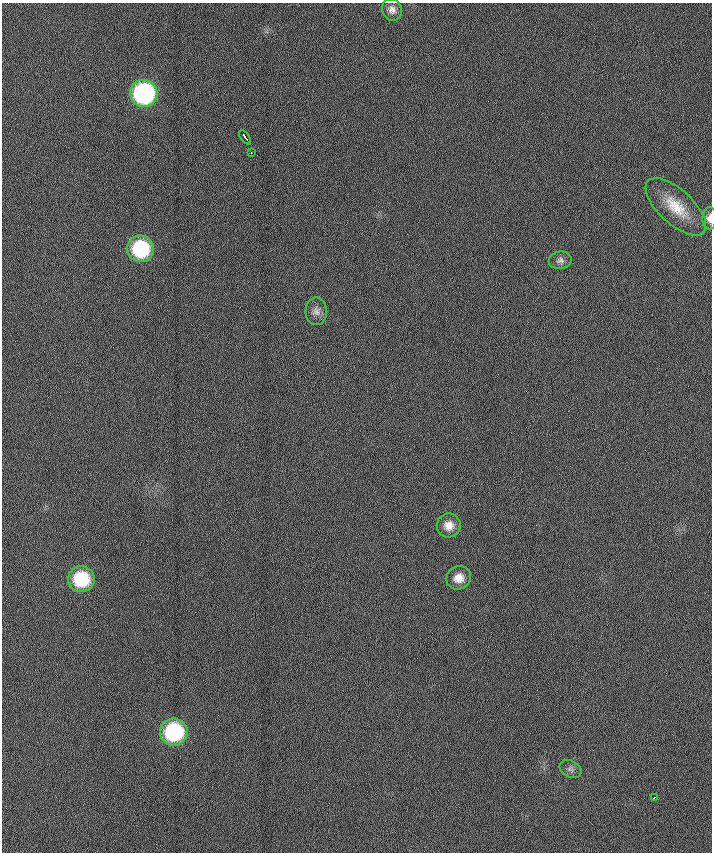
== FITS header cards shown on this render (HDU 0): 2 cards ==
NAXIS1  =                  710 /
NAXIS2  =                  850 /

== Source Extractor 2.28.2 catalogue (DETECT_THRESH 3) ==
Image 710 x 850 px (HDU 0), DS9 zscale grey, 1 PNG px = 1 image px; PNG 714 x 854 px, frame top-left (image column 1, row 850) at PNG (2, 3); each listed source drawn as its Kron ellipse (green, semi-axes under 4 px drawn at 4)
Background -0.138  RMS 9.5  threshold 28.4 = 3 sigma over >= 5 px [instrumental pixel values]
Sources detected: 15; all 15 listed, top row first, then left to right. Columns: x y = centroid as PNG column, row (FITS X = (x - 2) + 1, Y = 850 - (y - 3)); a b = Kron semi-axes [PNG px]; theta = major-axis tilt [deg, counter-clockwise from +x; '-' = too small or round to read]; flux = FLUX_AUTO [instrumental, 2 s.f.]
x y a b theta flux
392 10 11 10 - 3800
144 93 14 13 - 110000
245 137 8 2 -53 3000
251 152 3 2 - 1400
676 207 38 17 -43 21000
710 218 11 7 89 3800
140 249 13 13 - 52000
560 260 11 9 7 2700
316 311 13 10 -89 4200
449 525 12 12 - 7100
459 578 12 11 - 7400
81 579 13 13 - 36000
174 732 14 13 - 67000
570 769 11 8 -29 2600
654 798 3 3 - 1500
At the frame edge (FLAGS 8, measured only in part): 1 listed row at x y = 710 218